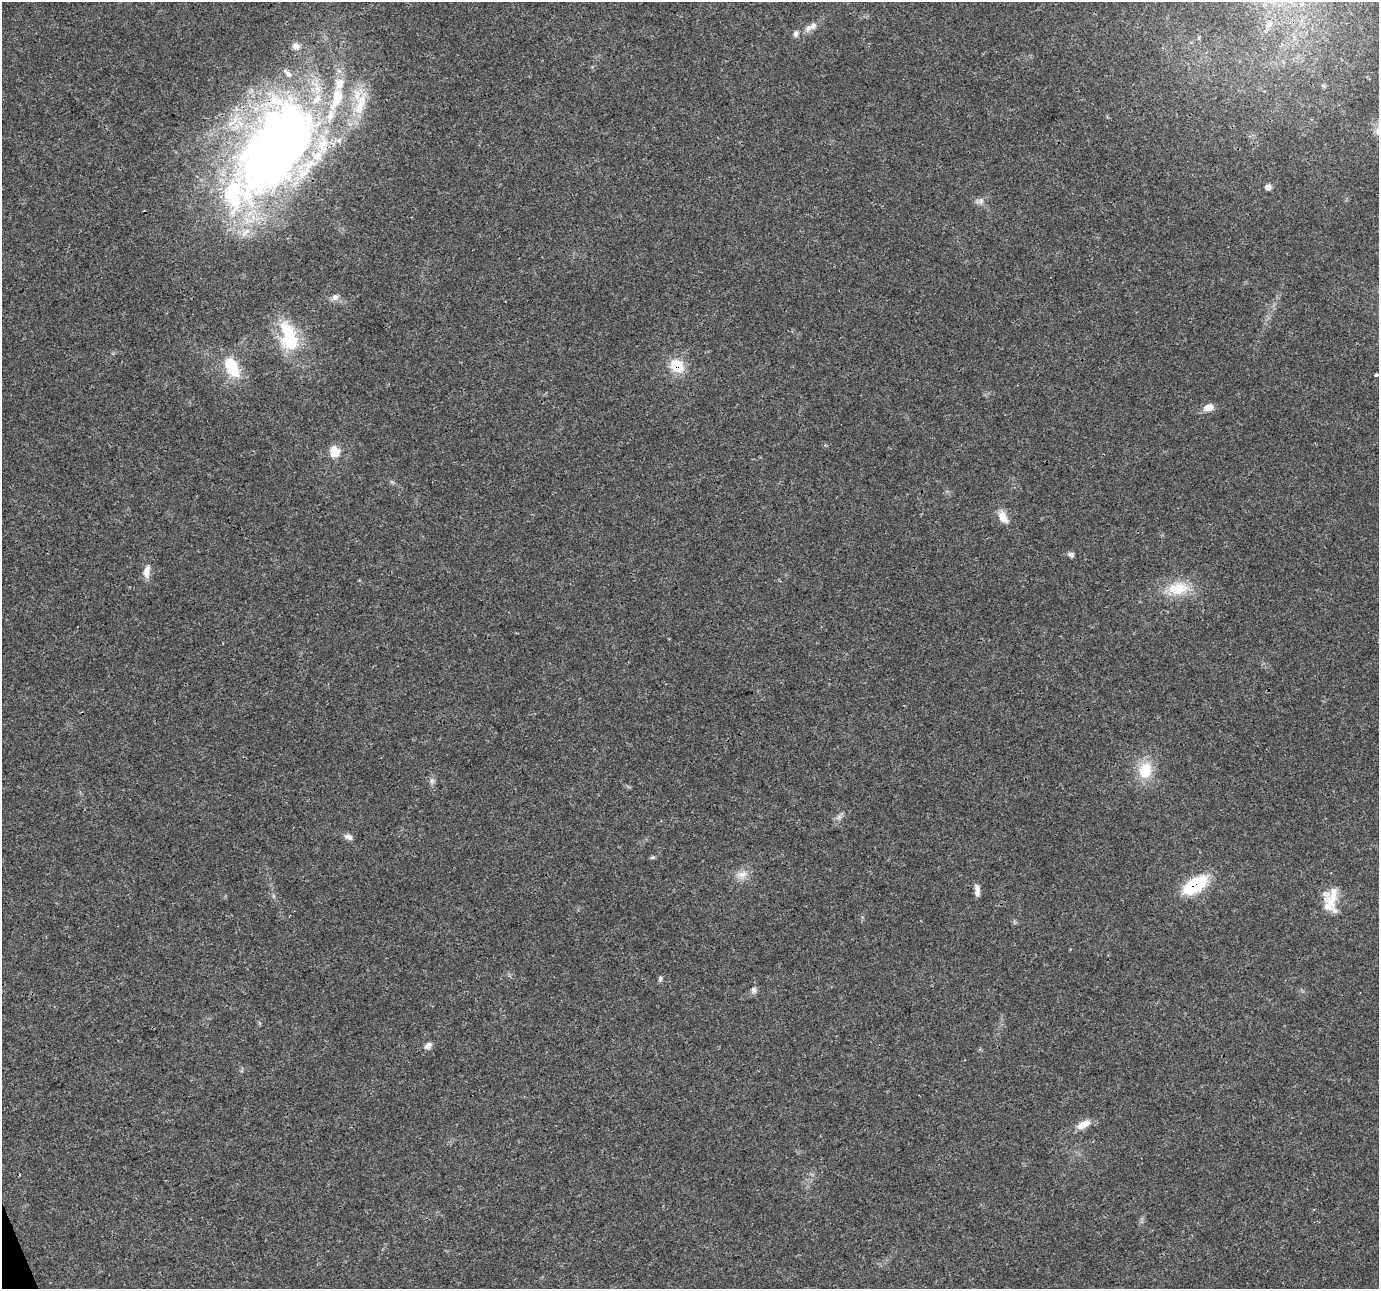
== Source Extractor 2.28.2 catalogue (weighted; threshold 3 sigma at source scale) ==
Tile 7 of 4 x 4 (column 3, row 2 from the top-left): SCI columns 2755-4131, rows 2651-3937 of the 5511 x 5353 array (HDU 1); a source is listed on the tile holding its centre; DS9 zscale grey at full resolution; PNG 1381 x 1291 px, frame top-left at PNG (2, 2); no overlay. Shown black and unused: <1% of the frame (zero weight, under 3 of 4 exposures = <1% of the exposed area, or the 3 px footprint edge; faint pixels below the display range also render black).
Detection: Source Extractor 2.28.2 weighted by HDU 2 'WHT'; one run over the whole footprint, this tile lists its part. Background 0.0514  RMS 0.0037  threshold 0.0168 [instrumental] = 3 sigma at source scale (4.5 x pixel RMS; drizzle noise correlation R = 1.50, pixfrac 1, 0.0396/0.0396 arcsec/px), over >= 5 px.
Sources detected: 42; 1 inside a brighter object's white glare — not listed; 10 inside a brighter listed object's ellipse — not listed separately; the other 31 listed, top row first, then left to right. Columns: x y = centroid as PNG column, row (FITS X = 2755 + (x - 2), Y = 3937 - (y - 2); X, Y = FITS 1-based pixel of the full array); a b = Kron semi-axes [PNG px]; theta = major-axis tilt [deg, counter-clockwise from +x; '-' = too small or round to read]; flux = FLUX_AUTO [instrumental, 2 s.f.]
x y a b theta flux
1269 24 12 8 50 2.5
813 26 14 8 39 2.6
796 34 9 7 70 1.2
275 149 131 66 56 310
1268 187 7 7 - 1.5
981 201 10 7 67 1.6
335 297 10 8 23 1.8
291 342 35 24 87 18
677 366 18 15 -37 9.3
232 367 26 15 -61 14
1376 375 4 3 - 3.7
1208 407 13 8 15 3
335 451 14 12 -70 4.7
1003 517 15 9 -62 4.4
1071 555 7 6 - 1.2
147 571 17 9 82 3.4
1178 588 33 19 9 12
1145 770 23 18 79 11
432 781 9 7 76 1.3
839 817 9 4 54 1.2
348 837 11 7 -20 1.6
652 857 7 4 1 0.56
742 874 17 11 18 3.8
1195 885 24 12 33 25
977 888 13 7 -76 2.1
273 896 7 4 -71 0.61
1332 899 32 18 -83 9.4
660 979 9 4 83 0.72
754 990 8 7 - 1.3
428 1046 10 8 48 1.8
1083 1124 19 9 26 4.5
Overlapping masked pixels (flux is a lower limit): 3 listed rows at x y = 275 149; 677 366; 1195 885